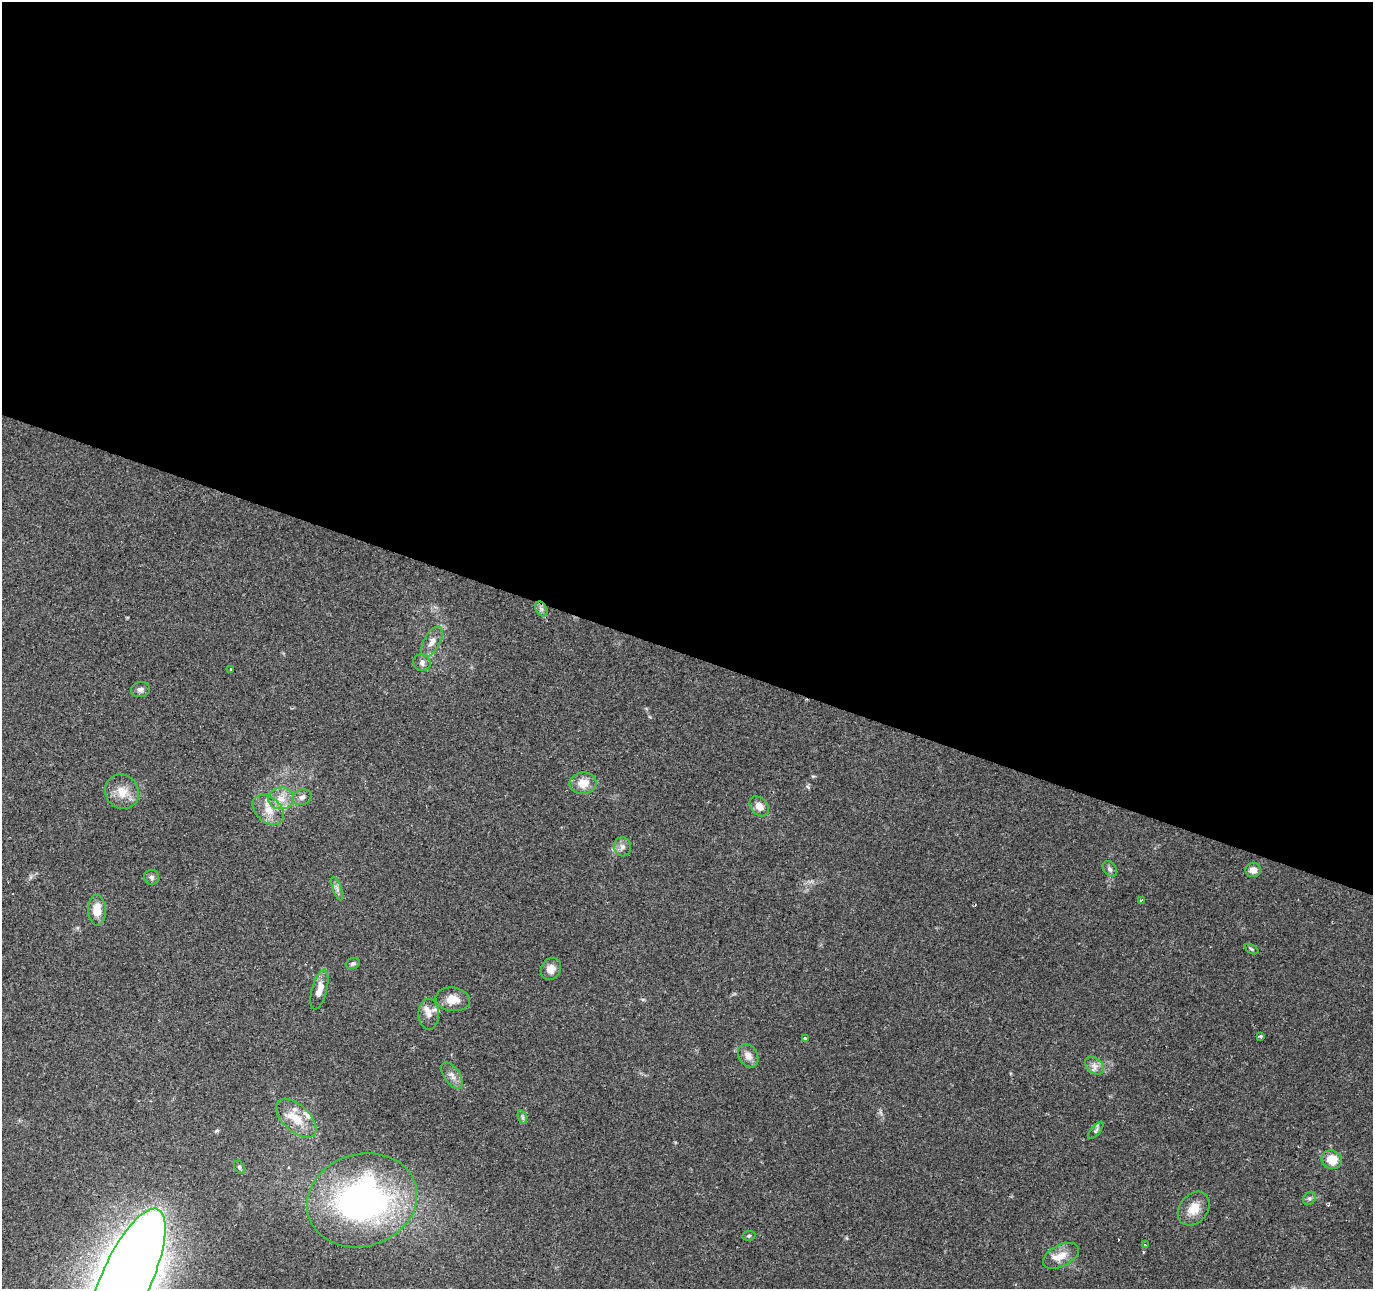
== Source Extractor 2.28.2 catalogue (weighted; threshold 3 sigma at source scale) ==
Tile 3 of 4 x 4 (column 3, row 1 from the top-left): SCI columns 2751-4121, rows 4138-5424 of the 5493 x 5634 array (HDU 1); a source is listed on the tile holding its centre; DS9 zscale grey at full resolution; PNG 1375 x 1291 px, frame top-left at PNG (2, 2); each listed source drawn as its Kron ellipse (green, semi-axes under 4 px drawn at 4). Shown black and unused: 51% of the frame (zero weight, under 2 of 3 exposures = <1% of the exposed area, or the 3 px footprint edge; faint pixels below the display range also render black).
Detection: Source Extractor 2.28.2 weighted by HDU 2 'WHT'; one run over the whole footprint, this tile lists its part. Background 0.0634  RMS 0.0049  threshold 0.022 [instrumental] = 3 sigma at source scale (4.5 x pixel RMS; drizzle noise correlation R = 1.50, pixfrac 1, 0.0396/0.0396 arcsec/px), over >= 5 px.
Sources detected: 47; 2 cosmic-ray / hot-pixel residue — neither listed nor drawn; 4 inside a brighter listed object's ellipse — not listed separately; the other 41 listed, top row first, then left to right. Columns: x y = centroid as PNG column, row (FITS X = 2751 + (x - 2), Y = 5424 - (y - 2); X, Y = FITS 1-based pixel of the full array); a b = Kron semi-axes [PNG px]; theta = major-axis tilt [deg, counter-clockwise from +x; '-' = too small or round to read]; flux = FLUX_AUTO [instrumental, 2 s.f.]
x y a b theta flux
541 609 8 5 -59 1.5
432 642 17 8 62 4.1
422 663 9 8 - 2.1
231 669 3 3 - 1.7
140 690 9 7 9 2
583 783 13 11 6 6.8
122 792 18 16 -48 7.7
302 797 10 7 25 2
281 798 13 11 5 5.6
759 806 11 8 -46 4.1
268 810 18 12 -40 7.6
622 847 9 8 - 2.3
1110 869 8 6 -52 1.4
1253 870 8 7 - 3.3
151 877 7 7 - 1.4
337 889 12 4 -71 1.6
1141 900 3 2 - 0.68
97 910 15 9 -88 7.5
1251 949 7 4 -27 0.74
353 963 7 5 21 1
551 969 11 9 56 3.9
319 990 20 7 76 4.6
453 999 17 12 -8 5.8
429 1014 15 10 -90 3.6
1261 1036 3 3 - 1.3
805 1039 3 3 - 2
748 1056 12 9 -57 4
1094 1066 10 7 -40 2.7
452 1075 15 7 -56 3.1
522 1117 7 4 -71 0.95
296 1118 24 13 -43 9.9
1096 1130 10 4 51 1.2
1332 1160 10 9 - 8.5
239 1167 7 4 -62 0.87
1309 1198 7 6 - 1.1
362 1200 56 46 17 150
1194 1209 18 14 51 7.6
749 1236 6 4 7 0.7
1145 1245 3 3 - 0.53
1061 1256 19 10 27 6.3
127 1278 75 25 66 2500
Isophote crosses this tile's border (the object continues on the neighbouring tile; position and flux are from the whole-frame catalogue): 1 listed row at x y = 127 1278